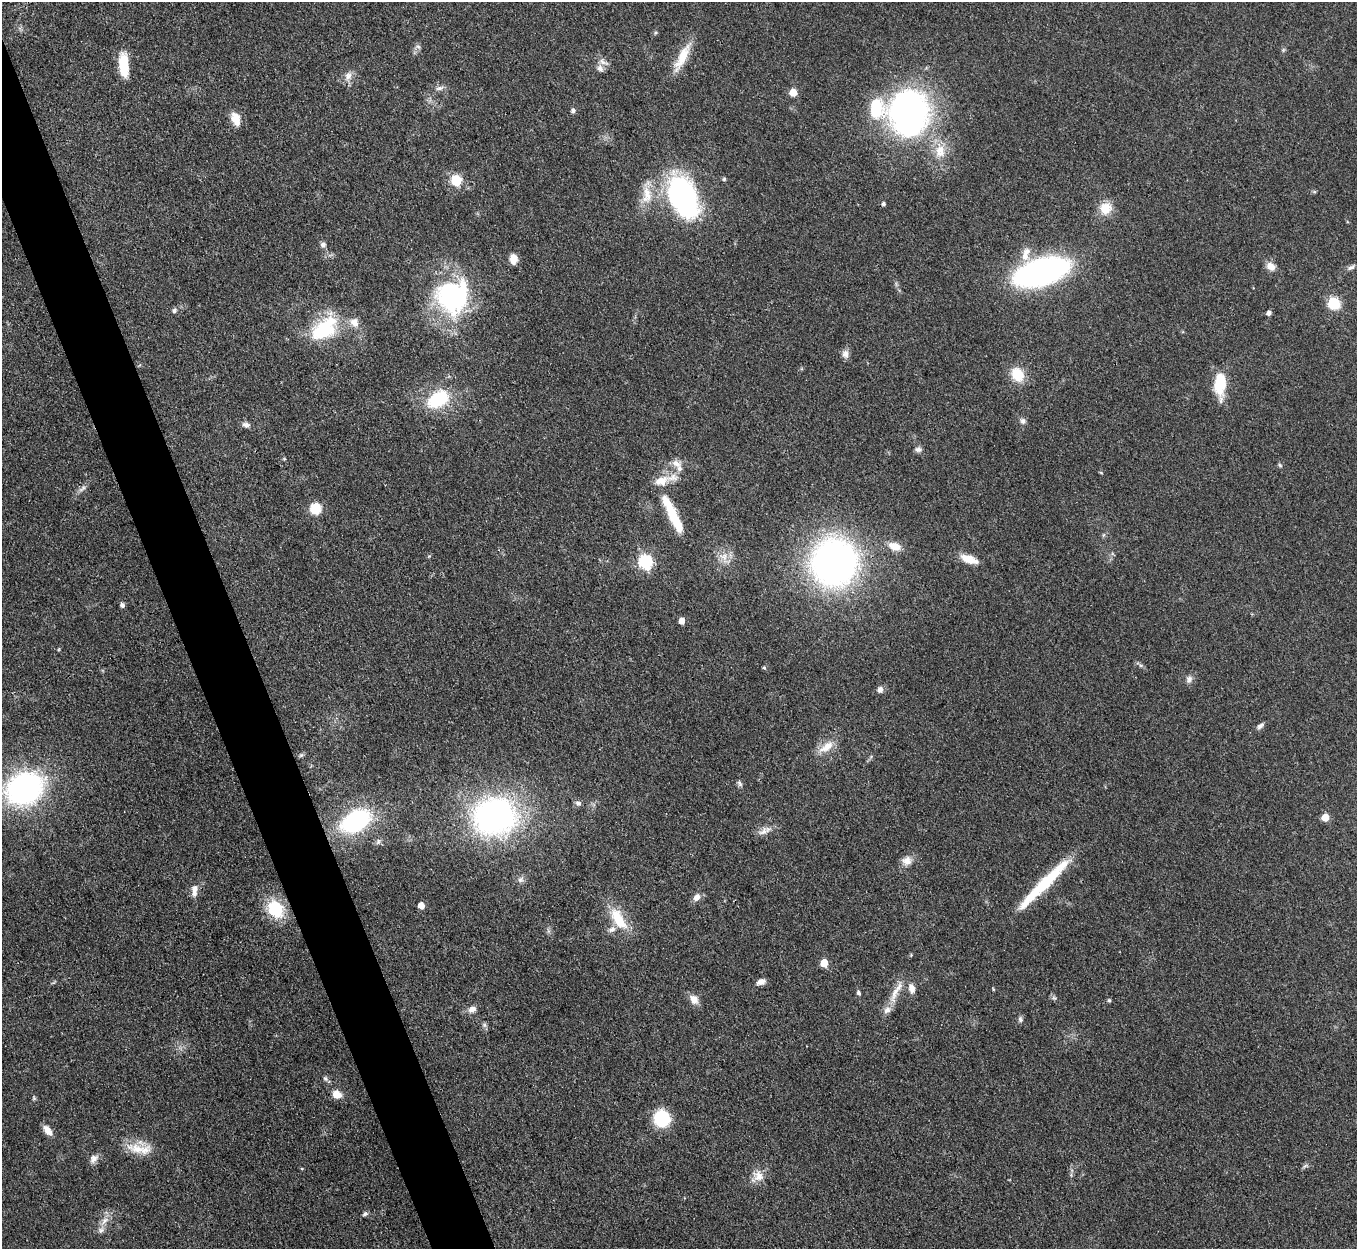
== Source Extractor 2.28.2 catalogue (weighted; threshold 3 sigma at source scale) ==
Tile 11 of 4 x 4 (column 3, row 3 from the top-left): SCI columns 2715-4069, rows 1523-2769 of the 5427 x 5413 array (HDU 1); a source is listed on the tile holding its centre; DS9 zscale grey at full resolution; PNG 1359 x 1251 px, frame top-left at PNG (2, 2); no overlay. Shown black and unused: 4% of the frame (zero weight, under 3 of 4 exposures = <1% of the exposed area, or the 3 px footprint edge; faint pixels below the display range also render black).
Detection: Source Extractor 2.28.2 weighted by HDU 2 'WHT'; one run over the whole footprint, this tile lists its part. Background 0.0823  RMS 0.0061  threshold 0.0273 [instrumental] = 3 sigma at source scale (4.5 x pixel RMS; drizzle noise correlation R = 1.50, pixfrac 1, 0.05/0.05 arcsec/px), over >= 5 px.
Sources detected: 111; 1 inside a brighter object's white glare — not listed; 7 inside a brighter listed object's ellipse — not listed separately; the other 103 listed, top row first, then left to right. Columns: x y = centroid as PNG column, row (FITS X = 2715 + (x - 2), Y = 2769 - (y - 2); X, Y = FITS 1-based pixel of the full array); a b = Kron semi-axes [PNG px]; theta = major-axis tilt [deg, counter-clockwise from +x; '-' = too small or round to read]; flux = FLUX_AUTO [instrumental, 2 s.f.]
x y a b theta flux
418 47 7 5 -30 1.4
1283 50 6 4 46 0.9
682 57 42 10 62 15
603 62 17 5 -26 3.1
124 65 25 10 -85 18
600 69 11 7 -39 2.7
348 76 14 9 66 4.5
439 88 12 6 10 2.4
793 92 5 5 - 12
573 111 5 5 - 1.9
909 113 45 39 71 210
236 119 15 9 -71 9
940 151 19 15 -87 12
724 179 5 4 - 0.95
456 180 6 6 - 42
1314 192 5 5 - 0.86
647 195 26 13 87 12
683 197 41 23 -69 130
883 204 4 4 - 1.5
1105 208 16 15 - 10
323 245 7 6 - 2.1
1025 256 12 10 -68 6.1
513 259 9 7 -86 7.2
1271 266 11 9 -33 5.1
1351 267 11 6 29 2.1
1042 272 43 18 16 250
452 297 41 39 80 96
1334 303 10 9 - 21
174 311 6 5 - 1.7
1269 313 5 4 - 2.5
354 322 12 10 -52 5.4
324 328 29 17 41 47
845 354 11 9 -80 3.2
1018 374 14 11 -57 17
1220 384 26 11 89 24
438 399 23 15 34 36
1023 421 8 8 - 2.2
246 425 11 7 -15 2.5
918 449 9 6 -4 2.2
676 463 14 10 -22 5.1
1280 465 6 5 - 0.95
1101 473 5 3 - 0.55
82 488 13 6 38 2.5
315 509 10 9 - 16
672 514 47 11 -66 23
1103 535 6 4 71 0.86
895 546 16 10 -19 7.7
429 556 5 5 - 0.71
723 557 14 12 -14 6.4
969 559 20 9 -20 9.4
645 562 7 6 - 110
834 562 35 33 81 310
122 605 5 5 - 1.9
681 621 5 5 - 5.7
59 649 5 3 - 0.57
1141 665 6 4 17 0.86
764 668 5 4 - 0.87
1189 679 11 8 64 2.8
880 689 8 7 - 2.7
1260 726 10 5 39 2.1
826 747 25 11 37 9.3
301 755 8 4 45 1.1
740 783 9 5 -60 1.5
24 788 36 29 27 140
578 803 9 6 -17 2
494 816 55 47 6 150
1325 817 5 5 - 11
356 821 30 19 29 78
763 831 17 9 37 4.5
378 841 8 7 - 1.9
907 861 14 13 - 5.3
521 880 10 7 38 2.2
1044 884 79 10 45 38
194 891 17 8 83 4.6
697 897 10 8 52 3.8
421 905 5 5 - 6.2
275 909 17 14 -53 31
618 919 33 14 -58 20
548 931 7 4 -89 1.3
911 955 5 4 - 0.6
824 963 5 5 - 14
761 982 10 6 17 3.4
911 988 13 8 -78 4.2
993 989 5 3 - 0.55
858 992 7 6 - 1.3
895 992 36 9 71 9.5
1054 998 8 4 -44 1.3
694 999 14 9 -52 5.2
1109 1000 5 4 - 0.92
472 1009 11 8 23 3.6
1020 1019 8 6 89 1.6
484 1025 7 6 - 1.5
325 1078 9 6 -50 1.7
337 1094 9 7 -22 8.3
34 1098 6 5 - 0.89
662 1119 13 12 - 38
47 1130 14 7 -51 5
137 1149 32 14 -17 14
94 1159 13 10 49 3.7
1305 1166 8 4 19 1.3
758 1176 19 14 45 8
365 1214 7 5 29 1.5
104 1221 16 7 46 5.2